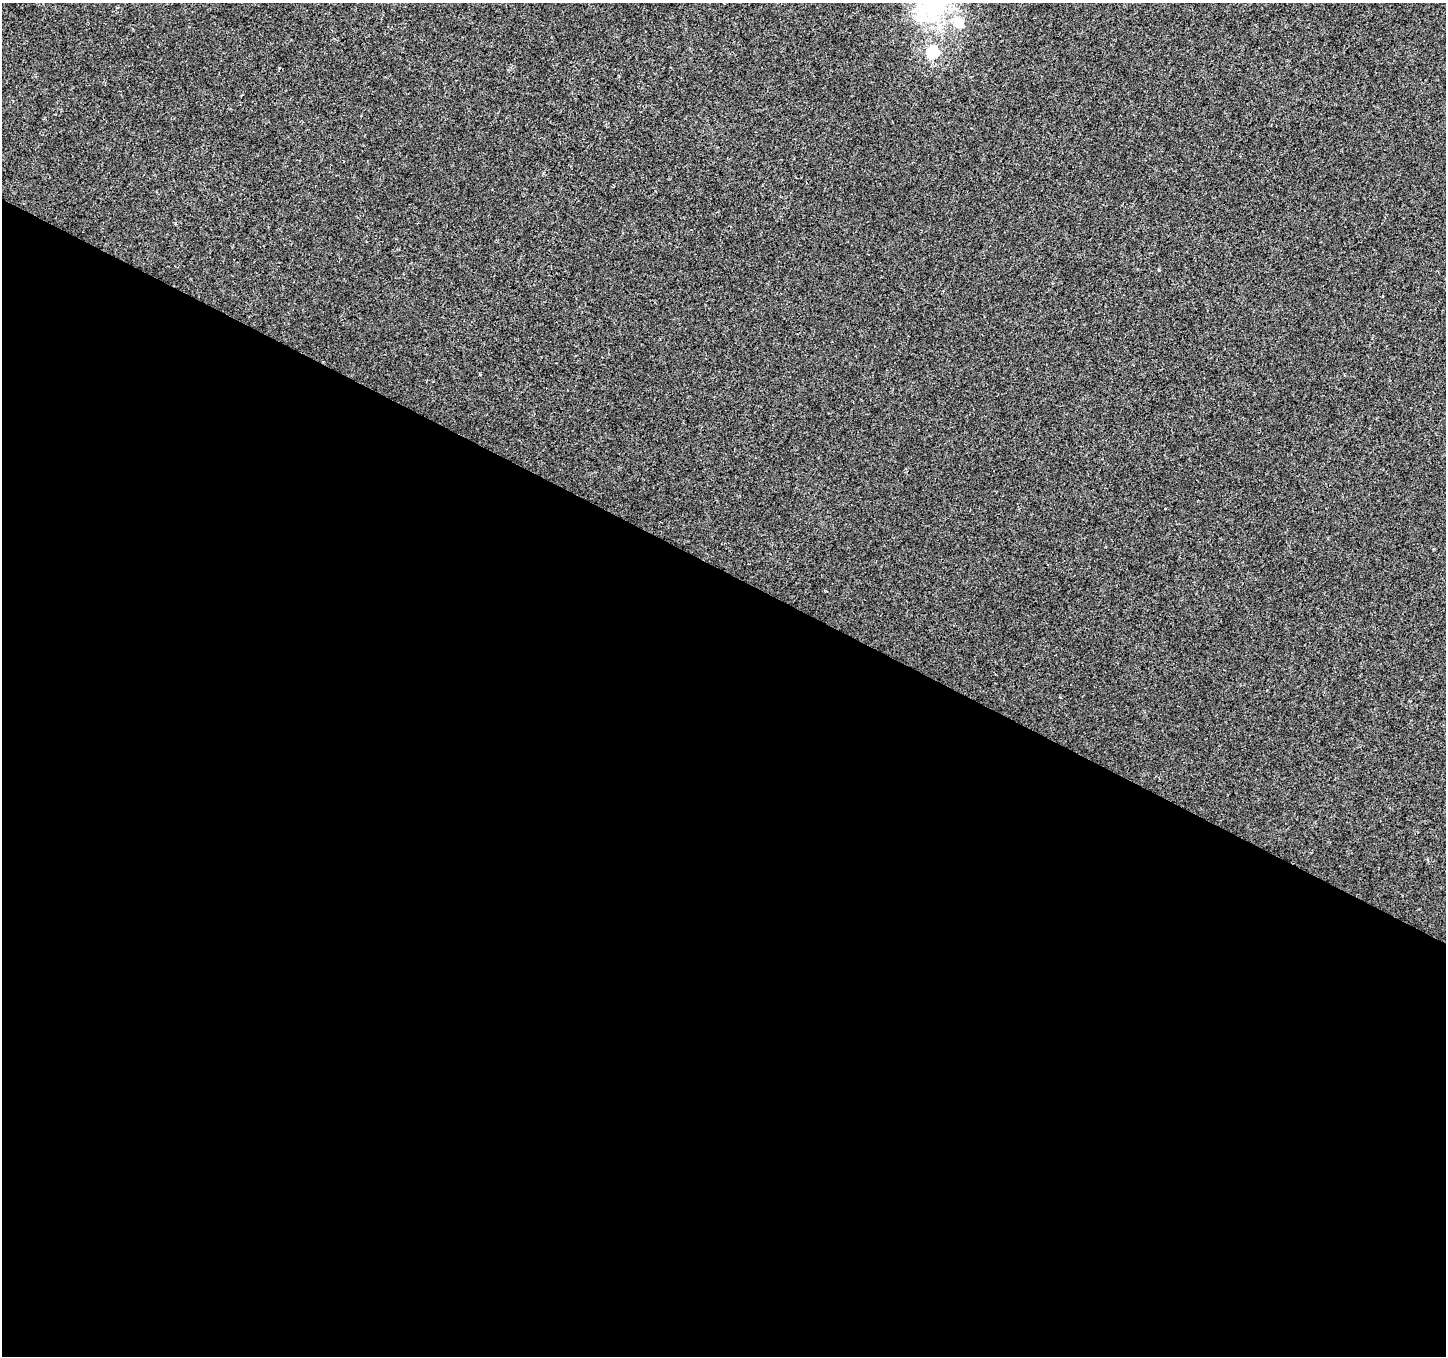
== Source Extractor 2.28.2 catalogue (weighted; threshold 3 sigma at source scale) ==
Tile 14 of 4 x 4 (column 2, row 4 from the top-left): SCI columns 1445-2888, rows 197-1550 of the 5783 x 5876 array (HDU 1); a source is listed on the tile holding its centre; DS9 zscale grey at full resolution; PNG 1448 x 1358 px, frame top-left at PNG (2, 3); no overlay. Shown black and unused: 58% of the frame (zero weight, under 3 of 4 exposures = <1% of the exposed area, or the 3 px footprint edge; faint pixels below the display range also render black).
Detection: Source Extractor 2.28.2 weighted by HDU 2 'WHT'; one run over the whole footprint, this tile lists its part. Background 4.16e-04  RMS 0.0018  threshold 0.00801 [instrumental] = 3 sigma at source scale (4.5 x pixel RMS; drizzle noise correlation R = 1.50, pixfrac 1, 0.0396/0.0396 arcsec/px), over >= 5 px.
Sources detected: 5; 1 inside a brighter object's white glare — not listed; the other 4 listed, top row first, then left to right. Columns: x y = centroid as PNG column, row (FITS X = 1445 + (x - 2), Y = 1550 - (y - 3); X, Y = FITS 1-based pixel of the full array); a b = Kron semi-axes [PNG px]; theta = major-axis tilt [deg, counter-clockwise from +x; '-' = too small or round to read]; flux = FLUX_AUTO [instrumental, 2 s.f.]
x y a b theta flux
934 6 8 7 - 78
117 8 4 3 - 0.15
958 23 6 5 - 6.3
933 52 6 6 - 18
Isophote crosses this tile's border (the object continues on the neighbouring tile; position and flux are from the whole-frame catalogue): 1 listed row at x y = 934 6